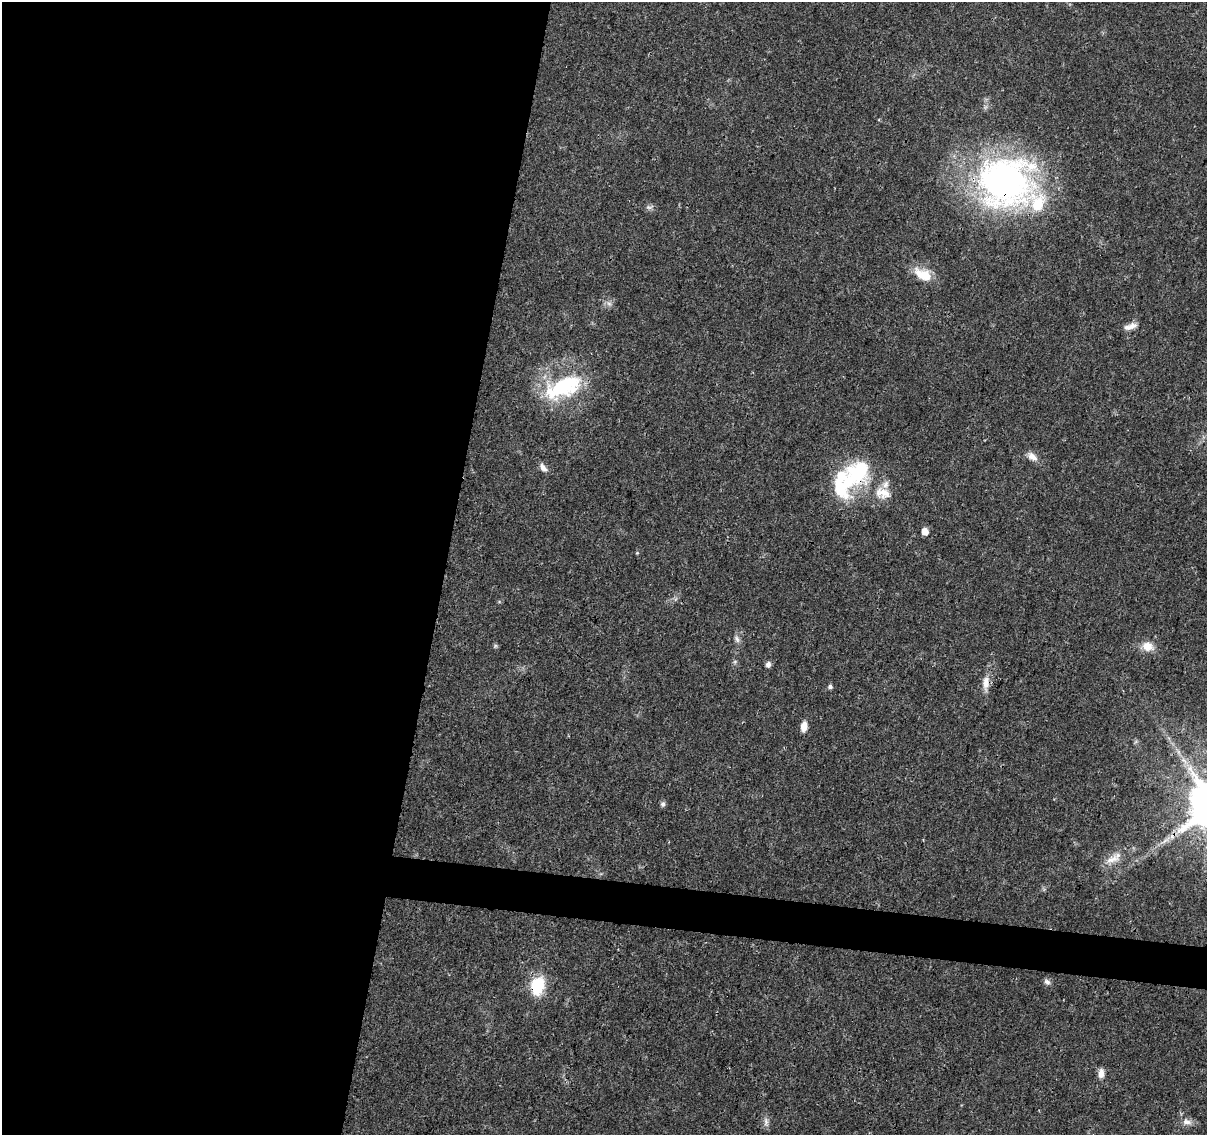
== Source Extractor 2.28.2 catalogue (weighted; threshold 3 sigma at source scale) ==
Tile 5 of 4 x 4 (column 1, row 2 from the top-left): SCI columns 3-1207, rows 2493-3625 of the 4833 x 5042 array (HDU 1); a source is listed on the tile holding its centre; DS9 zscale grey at full resolution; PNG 1209 x 1137 px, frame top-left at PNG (2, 2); no overlay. Shown black and unused: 39% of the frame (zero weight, under 3 of 4 exposures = <1% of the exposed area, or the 3 px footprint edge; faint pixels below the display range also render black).
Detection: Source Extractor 2.28.2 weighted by HDU 2 'WHT'; one run over the whole footprint, this tile lists its part. Background 0.024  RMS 0.002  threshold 0.00914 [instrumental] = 3 sigma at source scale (4.5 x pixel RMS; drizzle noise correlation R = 1.50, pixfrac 1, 0.0396/0.0396 arcsec/px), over >= 5 px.
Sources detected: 36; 2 inside a brighter object's white glare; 1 cosmic-ray / hot-pixel residue — not listed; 7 inside a brighter listed object's ellipse — not listed separately; the other 26 listed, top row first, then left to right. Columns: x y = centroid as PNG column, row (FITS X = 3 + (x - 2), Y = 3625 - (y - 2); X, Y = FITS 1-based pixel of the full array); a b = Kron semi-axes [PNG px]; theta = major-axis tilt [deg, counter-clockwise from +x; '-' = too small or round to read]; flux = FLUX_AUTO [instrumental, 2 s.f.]
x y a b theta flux
1004 182 70 61 -2 69
649 207 12 6 11 0.62
923 274 24 13 -28 4.5
609 304 7 6 - 0.67
1132 326 14 8 17 1.4
561 387 50 32 10 17
1032 456 14 8 -41 1.7
543 468 12 7 -49 1.1
859 469 39 29 -9 12
925 531 6 5 - 2.1
737 639 12 6 -65 0.79
495 646 6 4 46 0.3
1148 646 15 12 -13 2.5
735 661 6 4 19 0.29
768 664 6 5 - 0.84
986 683 23 9 88 2.2
830 687 6 5 - 0.5
804 726 12 7 79 1.6
1184 761 13 6 -43 1.5
663 804 6 6 - 0.6
1112 859 22 11 22 2.6
1047 982 9 6 -42 0.66
537 986 22 16 79 7.4
1101 1073 11 7 86 1.4
766 1122 14 6 -84 0.92
1187 1122 13 8 -15 1.3
Overlapping masked pixels (flux is a lower limit): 3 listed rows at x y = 1004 182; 859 469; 537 986